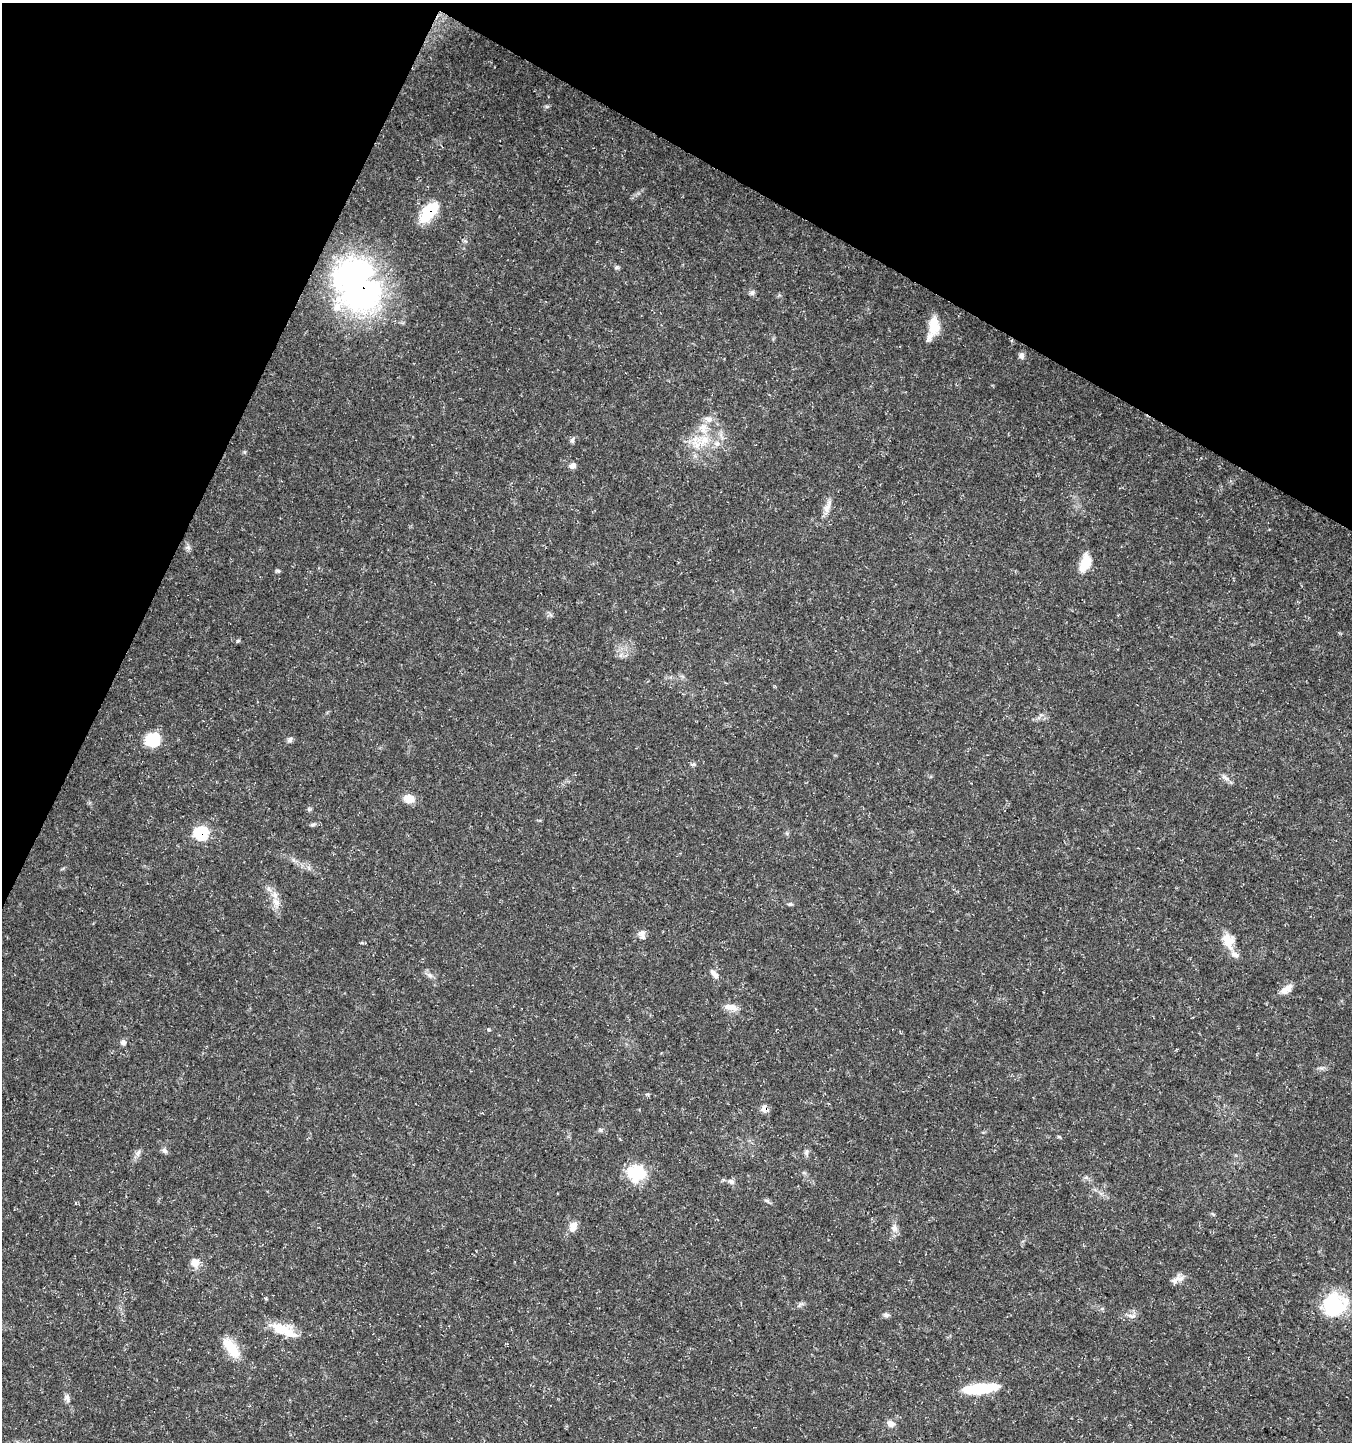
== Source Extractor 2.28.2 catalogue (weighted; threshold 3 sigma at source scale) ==
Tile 2 of 4 x 4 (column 2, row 1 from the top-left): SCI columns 1616-2965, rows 4323-5762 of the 5865 x 5771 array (HDU 1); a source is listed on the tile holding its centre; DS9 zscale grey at full resolution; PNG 1354 x 1444 px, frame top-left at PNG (2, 3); no overlay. Shown black and unused: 23% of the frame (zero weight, under 3 of 5 exposures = <1% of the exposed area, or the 3 px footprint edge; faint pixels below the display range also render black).
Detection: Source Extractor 2.28.2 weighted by HDU 2 'WHT'; one run over the whole footprint, this tile lists its part. Background 0.0388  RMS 0.0025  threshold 0.0112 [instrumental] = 3 sigma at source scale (4.5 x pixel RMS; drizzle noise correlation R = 1.50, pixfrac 1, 0.0396/0.0396 arcsec/px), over >= 5 px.
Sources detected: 64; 2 inside a brighter object's white glare — not listed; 6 inside a brighter listed object's ellipse — not listed separately; the other 56 listed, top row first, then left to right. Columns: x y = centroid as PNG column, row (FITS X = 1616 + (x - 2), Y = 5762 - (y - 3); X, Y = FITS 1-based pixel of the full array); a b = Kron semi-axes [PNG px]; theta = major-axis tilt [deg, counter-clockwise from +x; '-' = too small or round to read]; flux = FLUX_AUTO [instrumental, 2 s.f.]
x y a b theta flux
429 212 25 12 51 9.7
465 241 7 4 -33 0.4
617 267 6 5 - 0.48
361 290 56 46 -33 76
752 293 8 6 17 0.68
934 325 23 12 89 4.7
1022 356 9 6 -85 0.84
708 419 13 8 -22 1.7
572 440 9 5 69 0.63
704 441 20 15 27 6.4
573 465 6 6 - 1.3
827 506 21 7 67 2
188 547 9 5 5 0.64
1085 563 21 11 72 4.3
278 571 6 5 - 0.43
238 641 5 4 - 0.35
621 655 7 4 71 0.57
152 740 18 15 15 7
290 740 8 6 61 0.76
693 764 7 5 28 0.44
1225 777 15 5 -36 1.1
409 799 11 9 -11 3.1
309 809 6 6 - 0.4
312 824 8 4 9 0.47
201 833 8 7 - 20
268 889 9 6 -59 0.93
276 902 13 9 -51 2
790 904 6 5 - 0.43
642 934 12 8 -85 1.3
1228 941 19 14 -74 4.4
714 974 15 6 -52 1.4
430 975 9 6 -27 0.92
1286 989 16 8 37 2.3
731 1007 19 8 -7 2.3
123 1043 7 6 - 0.95
764 1108 8 7 - 2
601 1130 7 5 0 0.51
1059 1137 5 4 - 0.31
165 1151 8 6 -47 0.72
806 1152 10 6 82 0.73
138 1153 11 6 65 0.97
636 1173 24 19 -16 9.1
731 1181 10 6 -25 0.86
767 1201 7 5 -43 0.5
573 1226 13 8 72 2.2
894 1228 10 9 - 1.2
195 1263 12 12 - 2
1179 1279 15 8 1 1.7
1335 1305 26 26 - 16
886 1315 9 5 -9 0.64
1132 1316 13 6 -5 1.2
282 1328 39 12 -12 5.6
231 1348 32 13 -53 5.7
980 1388 34 9 6 13
67 1398 11 7 -80 0.95
891 1423 11 7 -29 1.3
Overlapping masked pixels (flux is a lower limit): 4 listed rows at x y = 429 212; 361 290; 201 833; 764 1108
Unlisted compact peaks at least as high as the median listed source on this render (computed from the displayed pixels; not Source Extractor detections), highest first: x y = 244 452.